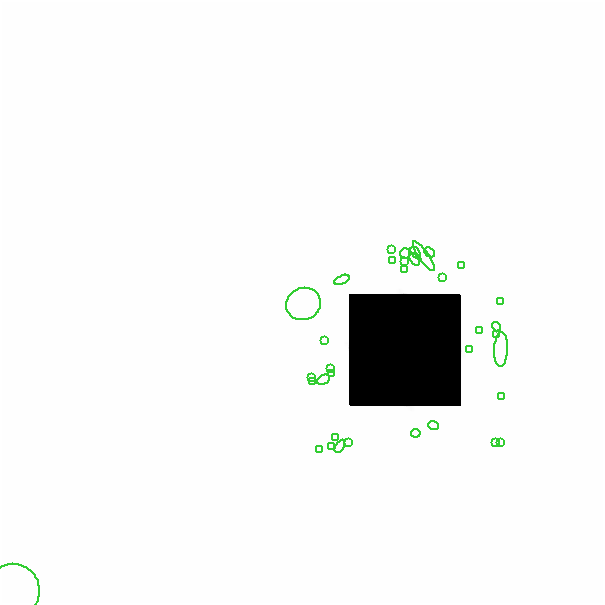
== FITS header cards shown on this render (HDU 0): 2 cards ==
NAXIS1  =                  601
NAXIS2  =                  601

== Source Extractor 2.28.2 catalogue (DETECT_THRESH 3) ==
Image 601 x 601 px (HDU 0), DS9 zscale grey, 1 PNG px = 1 image px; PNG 605 x 605 px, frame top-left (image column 1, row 601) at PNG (0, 0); each listed source drawn as its Kron ellipse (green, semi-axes under 4 px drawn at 4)
Background 0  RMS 1.4e-38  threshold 4.21e-38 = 3 sigma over >= 5 px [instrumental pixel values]
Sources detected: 92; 56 with non-positive FLUX_AUTO (blend fragments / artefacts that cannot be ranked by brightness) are neither listed nor drawn; the other 36 listed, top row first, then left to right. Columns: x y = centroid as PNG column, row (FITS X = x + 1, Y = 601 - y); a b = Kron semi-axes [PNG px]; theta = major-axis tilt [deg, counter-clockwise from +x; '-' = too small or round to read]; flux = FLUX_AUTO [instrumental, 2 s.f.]
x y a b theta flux
390 247 3 2 - 2.6e-03
427 250 5 4 - 3.2e-02
403 251 5 5 - 7.5e-01
414 251 7 3 -55 2.1e-03
422 254 17 5 -55 3.7e-02
413 258 6 4 -56 1.3e-02
391 259 3 2 - 1.9e-03
403 259 3 2 - 3.7e-02
460 263 4 3 - 6.8e-03
403 267 2 2 - 7.0e-02
441 275 3 2 - 1.5e-03
340 278 8 3 22 5.7e-03
498 300 2 2 - 6.5e-04
301 302 17 16 - 1.9e+01
494 325 5 2 - 8.2e-03
478 329 2 2 - 2.8e-03
495 332 3 2 - 7.1e-03
322 339 3 2 - 3.8e-03
468 347 2 2 - 1.2e-02
499 347 17 7 88 8.7e-01
328 366 3 2 - 1.8e-03
329 371 3 2 - 8.2e-03
309 376 2 2 - 3.9e-03
322 378 7 4 27 1.1e-02
311 379 3 2 - 2.6e-03
499 395 2 2 - 6.0e-03
431 423 5 3 - 4.4e-03
414 431 4 3 - 2.0e-02
333 435 3 2 - 6.6e-03
346 440 4 2 - 1.9e-03
499 440 3 2 - 5.5e-03
493 441 3 2 - 3.0e-03
338 444 7 2 60 2.5e-03
330 445 4 3 - 9.3e-03
317 447 3 2 - 1.6e-03
11 589 27 26 - 5.8e-11
At the frame edge (FLAGS 8, measured only in part): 1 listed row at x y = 11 589
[56 non-positive-flux detections neither listed nor drawn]